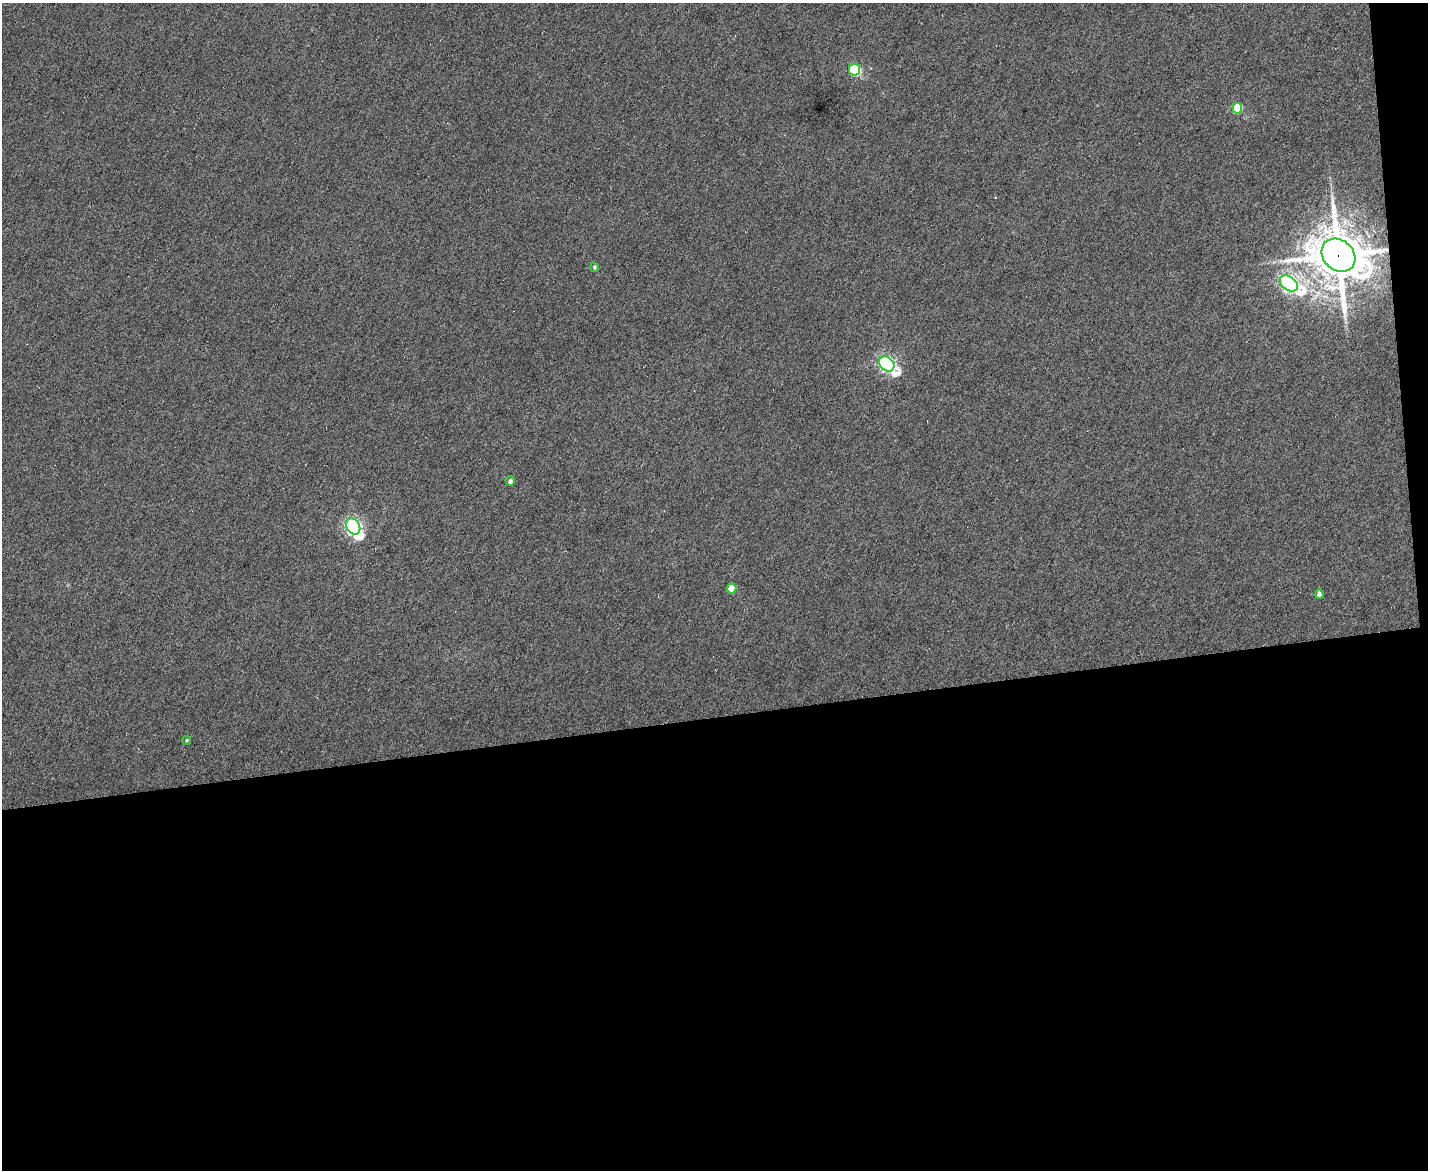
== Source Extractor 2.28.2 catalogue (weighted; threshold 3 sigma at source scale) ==
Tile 12 of 3 x 4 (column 3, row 4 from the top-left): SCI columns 3092-4517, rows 1-1168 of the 4649 x 4671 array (HDU 1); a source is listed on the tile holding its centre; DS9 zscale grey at full resolution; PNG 1430 x 1172 px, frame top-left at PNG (2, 3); each listed source drawn as its Kron ellipse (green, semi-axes under 4 px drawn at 4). Shown black and unused: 40% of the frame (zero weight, under 4 of 8 exposures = <1% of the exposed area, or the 3 px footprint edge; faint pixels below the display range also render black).
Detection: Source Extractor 2.28.2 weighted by HDU 2 'WHT'; one run over the whole footprint, this tile lists its part. Background 0.00302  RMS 0.004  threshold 0.0164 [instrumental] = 3 sigma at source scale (4.09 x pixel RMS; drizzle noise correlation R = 1.36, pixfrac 0.8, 0.05/0.05 arcsec/px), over >= 5 px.
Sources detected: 11; all 11 listed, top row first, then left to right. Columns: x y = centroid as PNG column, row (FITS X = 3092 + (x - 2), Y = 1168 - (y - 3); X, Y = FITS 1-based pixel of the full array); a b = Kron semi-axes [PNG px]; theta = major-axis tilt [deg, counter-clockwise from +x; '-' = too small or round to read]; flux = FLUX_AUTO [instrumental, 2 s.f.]
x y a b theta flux
854 70 6 5 - 29
1237 108 5 5 - 13
1338 255 18 15 -42 1800
595 267 4 4 - 0.57
1289 283 10 7 -34 110
887 364 8 6 -43 99
510 481 5 4 - 1.1
353 527 8 6 -62 100
731 589 5 5 - 6.4
1319 594 5 4 - 1.8
187 740 4 4 - 0.46
Overlapping masked pixels (flux is a lower limit): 1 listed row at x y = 1338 255